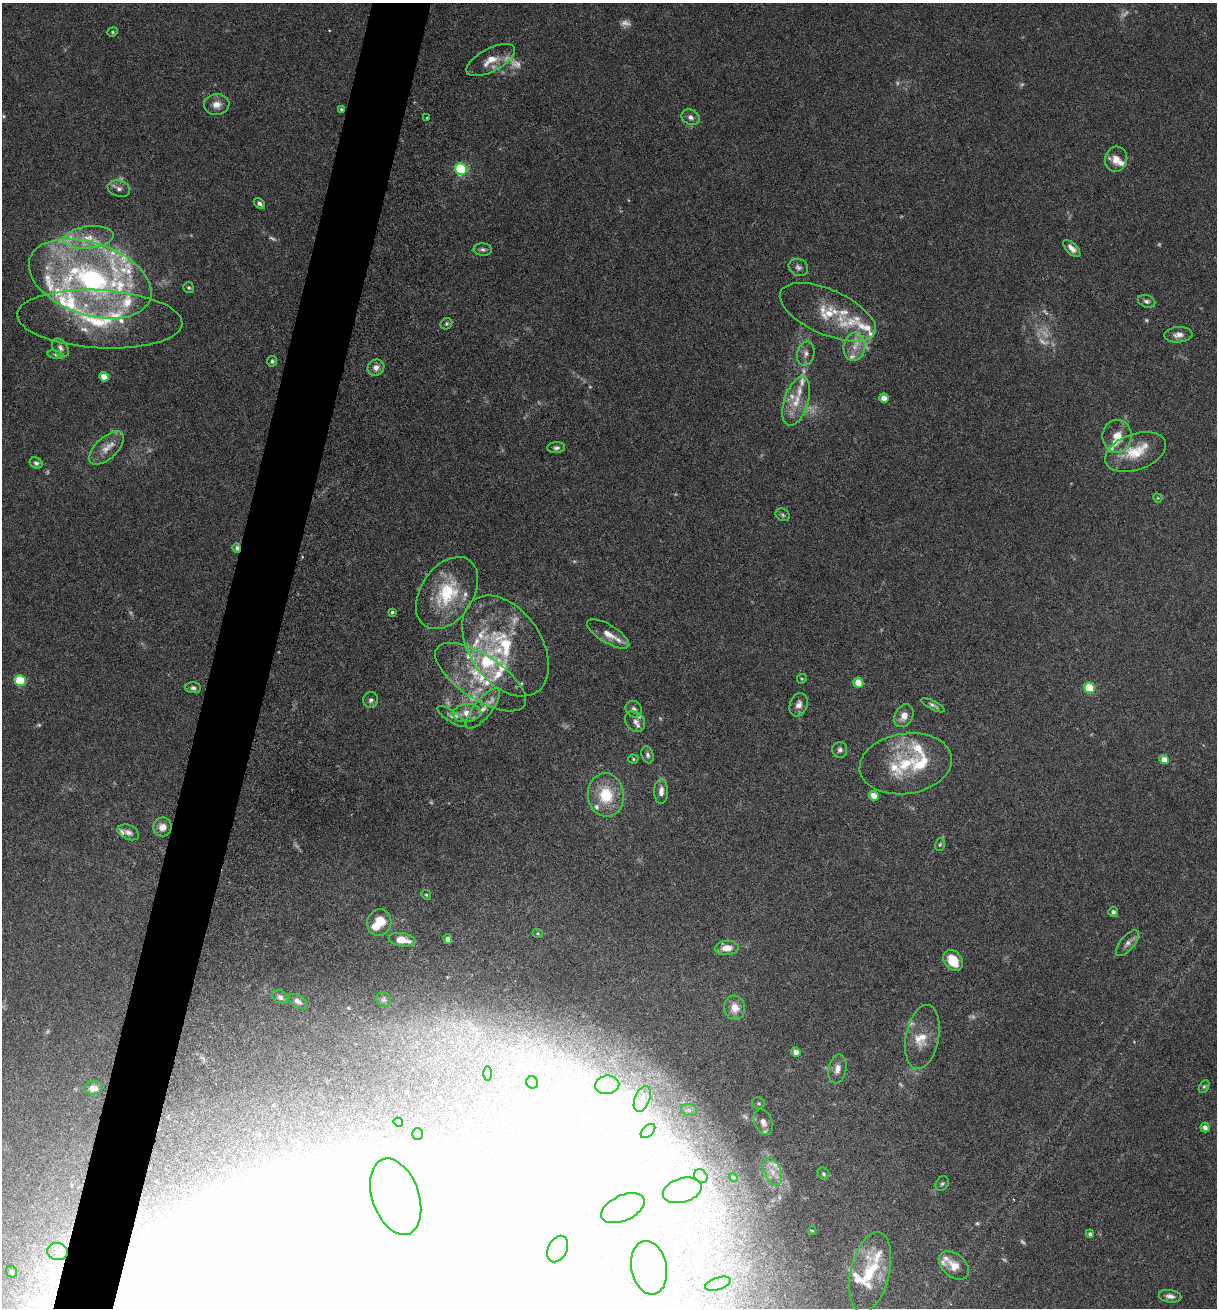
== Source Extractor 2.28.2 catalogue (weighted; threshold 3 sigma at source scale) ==
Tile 7 of 4 x 4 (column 3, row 2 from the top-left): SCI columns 2564-3778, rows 2638-3943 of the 5307 x 5252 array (HDU 1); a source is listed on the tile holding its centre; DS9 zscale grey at full resolution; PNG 1219 x 1310 px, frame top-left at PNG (2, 3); each listed source drawn as its Kron ellipse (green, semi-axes under 4 px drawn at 4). Shown black and unused: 5% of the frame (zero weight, under 3 of 6 exposures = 3% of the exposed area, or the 3 px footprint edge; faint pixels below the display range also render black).
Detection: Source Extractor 2.28.2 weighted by HDU 2 'WHT'; one run over the whole footprint, this tile lists its part. Background 0.0264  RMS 0.0028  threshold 0.0115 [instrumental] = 3 sigma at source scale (4.09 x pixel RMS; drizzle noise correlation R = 1.36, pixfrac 0.8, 0.05/0.05 arcsec/px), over >= 5 px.
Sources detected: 211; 35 too faint to see at this stretch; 17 inside a brighter object's white glare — neither listed nor drawn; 44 inside a brighter listed object's ellipse — not listed separately; the other 115 listed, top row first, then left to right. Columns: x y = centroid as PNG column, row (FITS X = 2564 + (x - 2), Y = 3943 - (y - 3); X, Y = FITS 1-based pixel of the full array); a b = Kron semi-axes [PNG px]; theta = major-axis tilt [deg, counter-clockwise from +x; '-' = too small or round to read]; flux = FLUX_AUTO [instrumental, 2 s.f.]
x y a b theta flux
113 32 5 4 - 0.37
491 60 27 11 27 4.6
217 104 13 10 8 2.1
341 109 4 4 - 0.4
427 117 3 2 - 0.2
690 117 9 7 -25 1.2
1116 159 12 11 - 2.9
461 169 6 5 - 38
119 189 11 8 -17 1.3
259 204 6 4 -43 0.86
88 237 25 11 6 5.3
1072 248 11 5 -44 1.5
483 249 9 6 -6 0.76
798 267 10 8 -25 1
90 279 64 36 -19 69
189 288 6 5 - 0.42
1147 301 9 6 -17 0.75
828 312 51 22 -24 12
100 319 83 29 -3 27
446 324 6 5 - 0.44
1178 335 14 7 4 1.6
854 347 14 11 82 3.4
60 348 10 7 -52 1.1
806 354 12 8 76 1.4
55 355 8 4 -9 0.52
272 361 5 5 - 0.53
376 368 9 7 38 1.6
104 377 5 4 - 3.8
884 398 5 4 - 2.8
796 401 25 12 72 5.4
1117 436 16 14 -89 4.1
107 448 21 11 43 3.4
556 448 9 5 3 0.78
1136 452 31 18 19 7.8
36 463 6 5 - 0.66
1158 498 5 3 - 0.24
783 515 7 6 - 0.58
237 548 5 4 - 0.65
447 593 40 26 56 16
392 612 4 4 - 0.42
608 634 24 9 -31 3.3
505 646 56 36 -56 24
481 677 52 22 -33 17
802 679 5 4 - 0.31
20 680 5 5 - 16
858 683 5 5 - 5.9
193 688 8 5 -1 0.78
1089 688 5 5 - 11
371 700 8 7 - 0.9
799 705 12 8 71 1.7
933 705 13 4 -28 0.75
483 709 25 9 51 3
634 709 9 7 -49 1.1
467 713 14 9 8 3.2
452 716 17 5 -33 1.1
904 716 12 9 61 2.5
635 722 11 8 -48 1.5
840 750 8 7 - 0.88
648 755 8 6 -71 0.76
633 759 5 4 - 0.35
1164 760 5 4 - 3.3
906 764 46 30 9 17
661 791 12 7 89 1.9
606 795 22 18 -84 11
874 796 5 4 - 3.7
162 827 9 9 - 2.4
128 832 11 7 -24 1.3
940 844 6 5 - 0.41
426 895 5 4 - 0.35
1113 912 5 5 - 0.73
379 923 13 12 - 5.3
538 934 5 3 - 0.23
448 939 5 4 - 1.1
402 940 13 6 -9 3.7
1128 943 16 7 50 1.5
727 948 12 7 4 3.2
953 960 11 8 -55 6.7
280 997 8 6 -34 1.1
384 1000 8 7 - 0.58
298 1001 10 6 -32 1.1
735 1008 12 10 -82 3.1
922 1037 32 16 79 5.5
796 1052 5 4 - 2.5
837 1069 14 8 78 2.2
487 1073 7 3 90 0.32
532 1082 6 5 - 7.2
607 1085 12 9 10 2.1
1204 1086 7 4 62 0.46
93 1088 9 7 3 2.1
642 1099 13 7 68 2.1
759 1103 6 5 - 0.45
689 1110 8 6 -14 0.8
398 1122 5 4 - 0.43
763 1122 13 9 -69 2
1205 1127 5 4 - 1.2
648 1131 9 5 45 1.2
417 1134 6 5 - 0.67
772 1171 14 8 -64 2.5
824 1174 6 5 - 0.48
701 1176 7 6 - 0.84
733 1177 5 3 - 0.26
942 1184 8 6 55 0.55
682 1190 20 12 17 4
396 1197 40 23 -71 52
623 1208 23 12 25 3.8
812 1231 4 3 - 0.21
1090 1234 4 4 - 0.51
558 1249 14 9 63 2.5
58 1252 10 8 -10 2
954 1265 17 11 -41 3
649 1268 27 17 -79 5.5
11 1272 6 5 - 0.61
870 1272 41 19 77 12
718 1284 13 6 18 1.1
1170 1296 11 6 -8 1.3
Overlapping masked pixels (flux is a lower limit): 1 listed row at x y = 237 548